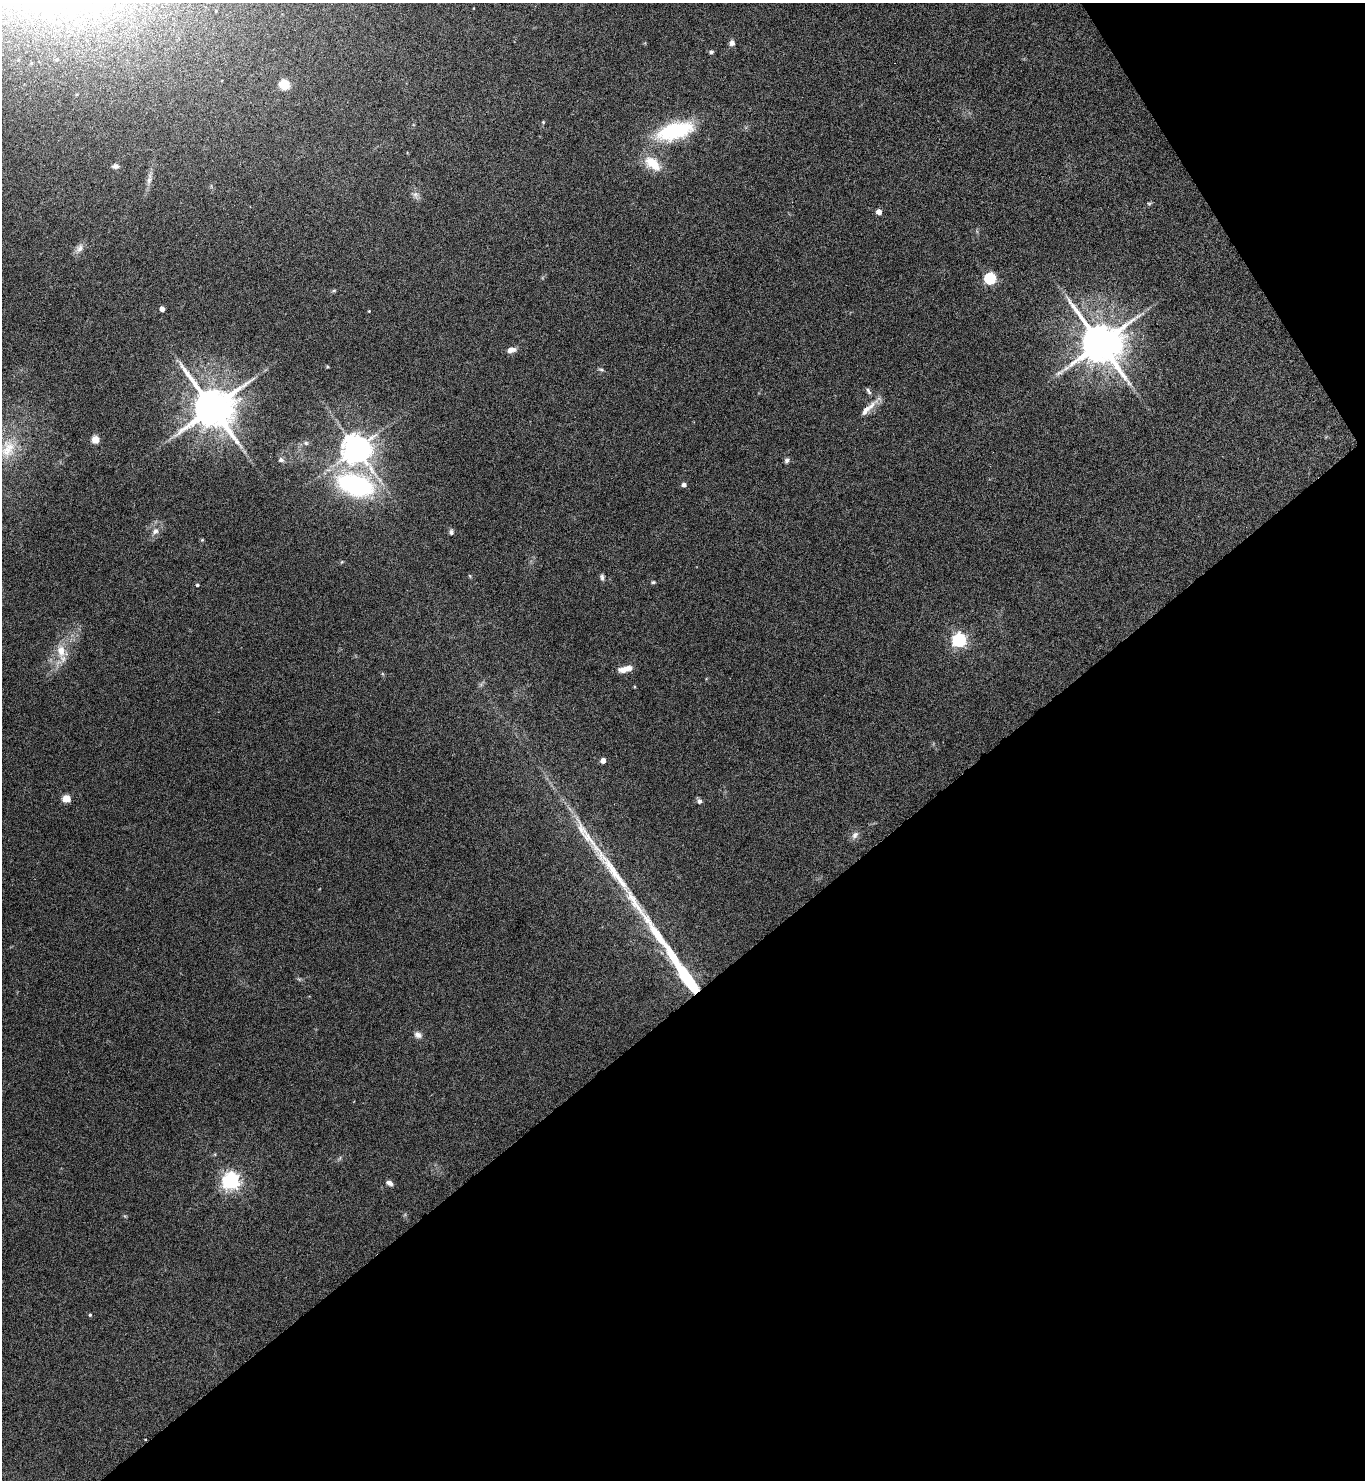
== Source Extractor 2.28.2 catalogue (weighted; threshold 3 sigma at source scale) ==
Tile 12 of 4 x 4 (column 4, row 3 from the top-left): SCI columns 4248-5610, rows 1481-2958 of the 5909 x 5913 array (HDU 1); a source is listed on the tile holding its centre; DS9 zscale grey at full resolution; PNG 1367 x 1482 px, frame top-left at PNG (2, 3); no overlay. Shown black and unused: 36% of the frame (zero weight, under 4 of 8 exposures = <1% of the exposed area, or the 3 px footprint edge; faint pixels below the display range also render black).
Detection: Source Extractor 2.28.2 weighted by HDU 2 'WHT'; one run over the whole footprint, this tile lists its part. Background 0.0775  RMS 0.0047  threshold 0.019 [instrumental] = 3 sigma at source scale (4.09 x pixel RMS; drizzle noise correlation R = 1.36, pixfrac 0.8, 0.05/0.05 arcsec/px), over >= 5 px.
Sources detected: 57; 1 long thin detection or spike segment (spike, bleed or trail) — not listed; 1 inside a brighter listed object's ellipse — not listed separately; the other 55 listed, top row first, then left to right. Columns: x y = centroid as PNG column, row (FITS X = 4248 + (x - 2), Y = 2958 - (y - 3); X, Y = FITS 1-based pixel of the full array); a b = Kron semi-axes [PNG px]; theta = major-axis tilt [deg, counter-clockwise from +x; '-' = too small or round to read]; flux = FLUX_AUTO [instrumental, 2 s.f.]
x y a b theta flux
732 43 7 6 - 1.8
711 52 6 5 - 0.88
57 60 4 4 - 0.54
284 84 13 11 -22 5.6
543 122 4 4 - 0.4
675 131 47 20 16 32
653 163 23 13 -39 9.7
115 166 8 6 -1 1.4
149 179 19 6 81 2.6
415 195 10 8 -46 1.9
1149 203 6 4 0 0.59
879 212 4 4 - 4.3
79 248 13 9 54 2.7
990 278 5 5 - 52
334 291 7 4 9 0.62
162 309 4 4 - 3.9
369 311 3 3 - 0.33
1100 343 13 12 - 1800
511 350 10 6 15 2.8
327 366 4 4 - 0.45
601 369 7 4 -22 0.78
868 391 9 4 -60 0.99
213 408 12 11 - 1800
866 410 30 8 43 5.1
95 439 5 5 - 14
306 443 7 6 - 1
8 449 30 21 75 16
357 449 9 9 - 720
281 460 7 6 - 1.2
787 460 7 6 - 1
355 485 41 23 -18 66
684 485 5 4 - 1.8
155 531 10 7 43 2.3
451 532 7 6 - 1.2
202 540 5 4 - 0.46
341 562 5 3 - 0.43
470 576 6 4 -71 0.46
602 577 8 5 -82 1.1
653 582 6 4 1 0.66
197 585 4 4 - 0.72
959 640 6 6 - 100
61 651 19 13 -67 7.6
625 669 16 6 14 4.5
634 687 4 3 - 0.38
603 760 4 4 - 4
66 798 5 5 - 15
699 801 6 6 - 1.3
855 835 12 8 53 2.1
658 936 67 9 -54 20
687 978 29 7 -55 54
418 1035 10 8 -26 2
231 1181 7 6 - 180
389 1183 8 5 -24 1.8
90 1315 4 4 - 0.53
145 1439 3 2 - 0.28
Overlapping masked pixels (flux is a lower limit): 2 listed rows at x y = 687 978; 145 1439